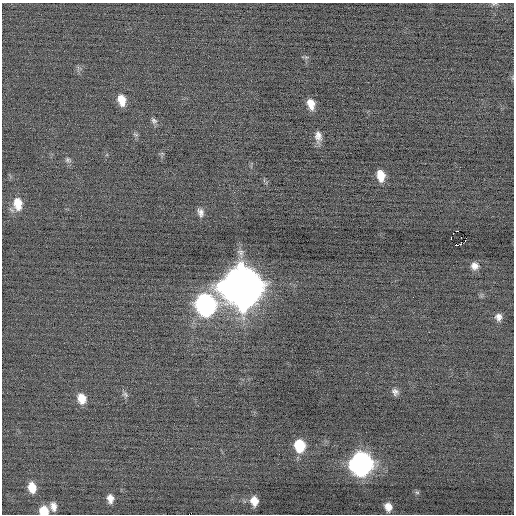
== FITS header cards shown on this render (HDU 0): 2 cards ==
NAXIS1  =                  512 / Axis length
NAXIS2  =                  512 / Axis length

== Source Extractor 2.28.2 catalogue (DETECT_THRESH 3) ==
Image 512 x 512 px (HDU 0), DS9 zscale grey, 1 PNG px = 1 image px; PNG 516 x 516 px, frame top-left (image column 1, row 512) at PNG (2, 3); no overlay
Background -0.0543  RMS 0.68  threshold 2.05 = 3 sigma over >= 5 px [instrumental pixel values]
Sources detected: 31; all 31 listed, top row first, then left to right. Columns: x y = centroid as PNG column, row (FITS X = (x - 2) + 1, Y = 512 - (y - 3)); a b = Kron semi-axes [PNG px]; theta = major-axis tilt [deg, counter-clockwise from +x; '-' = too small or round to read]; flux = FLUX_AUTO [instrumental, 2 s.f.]
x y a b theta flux
494 4 11 4 6 98
122 100 11 8 -76 600
311 104 11 7 -74 490
154 121 9 7 -35 140
136 134 8 4 -9 76
318 136 15 8 -87 330
68 160 8 6 -18 120
381 176 11 7 -79 690
18 204 15 10 -81 790
200 212 11 8 -73 220
457 231 2 2 - 1400
453 233 3 2 - 42
451 238 4 2 - 2600
465 240 2 2 - 110
458 245 3 2 - 40000
475 266 9 9 - 290
241 286 16 15 - 170000
205 304 14 11 -81 15000
498 317 9 7 -85 240
395 392 8 7 - 190
125 394 9 6 -39 130
81 398 12 9 -70 540
299 446 11 9 -81 1800
361 464 13 11 -88 22000
32 487 12 8 -76 620
417 492 6 5 - 73
110 499 9 6 -81 310
254 501 9 7 -79 480
53 507 10 8 81 350
388 507 8 6 -67 370
44 511 9 8 - 800
At the frame edge (FLAGS 8, measured only in part): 2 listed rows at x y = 494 4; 44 511